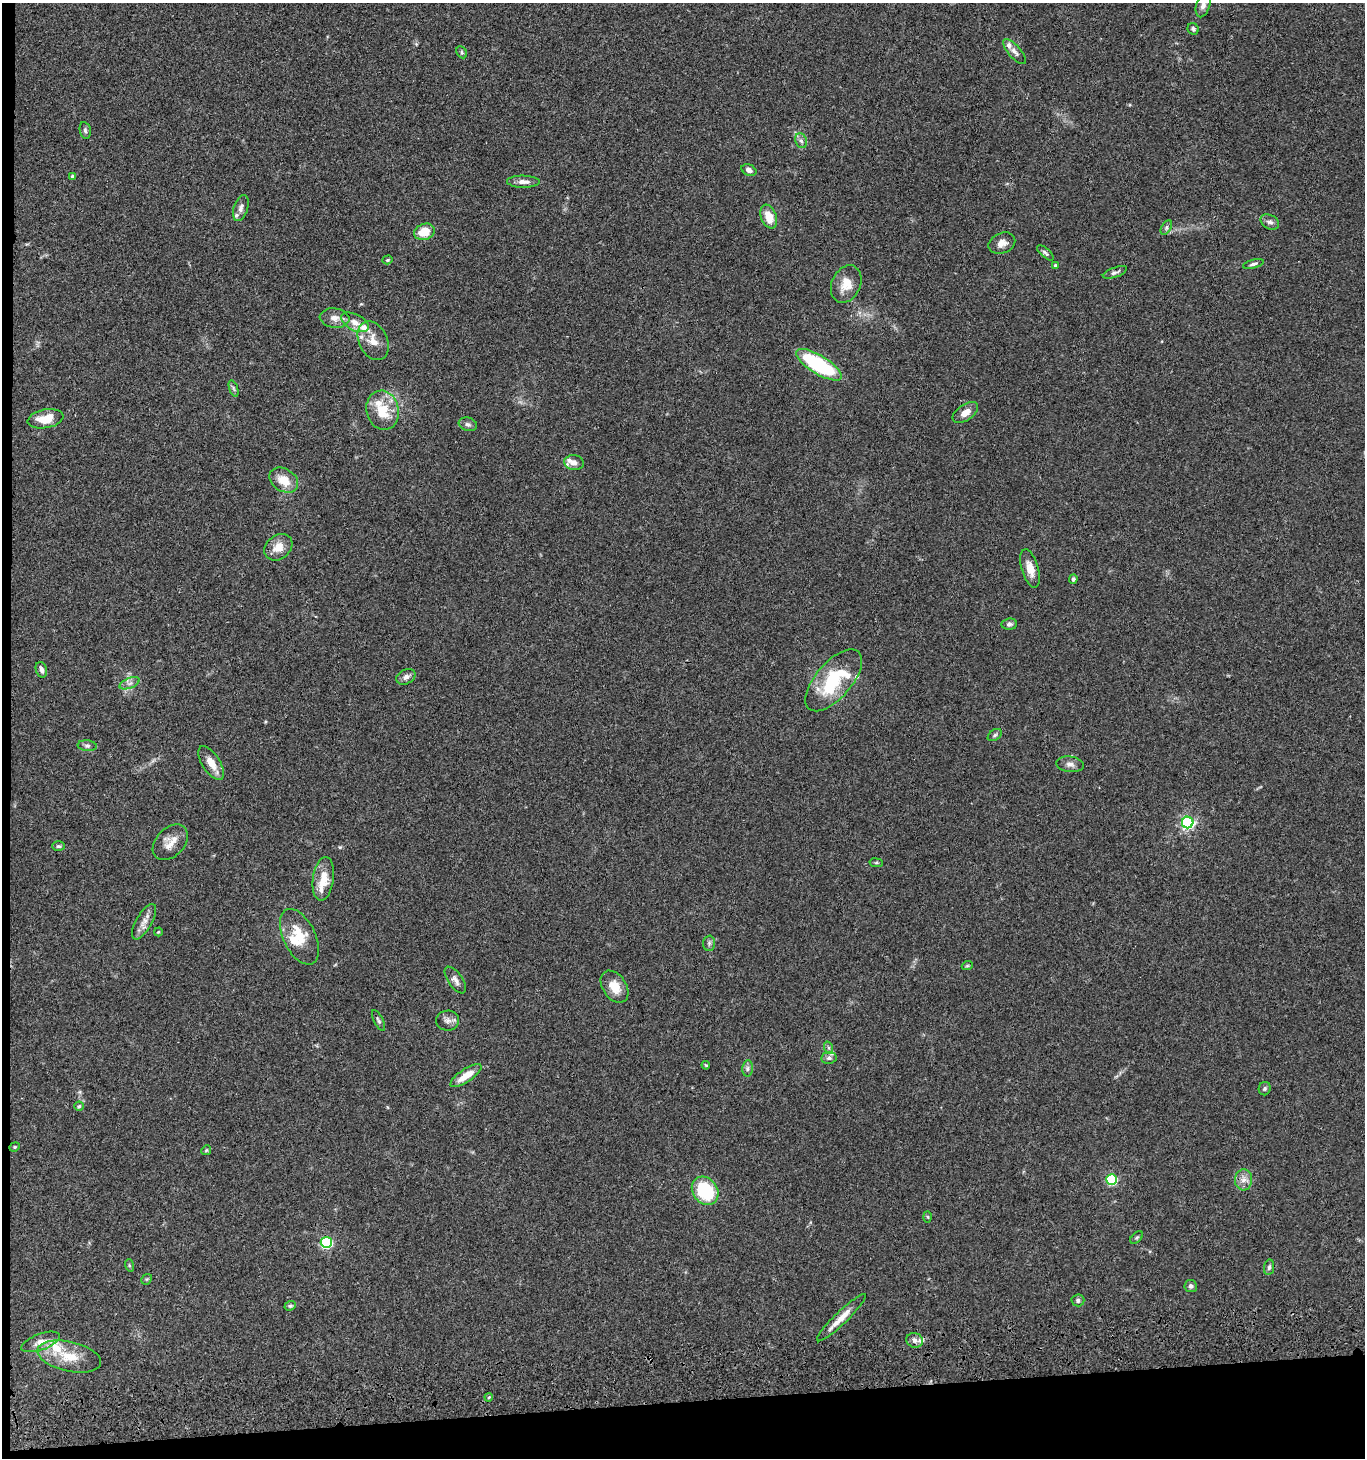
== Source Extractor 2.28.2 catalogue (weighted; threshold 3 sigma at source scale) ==
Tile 7 of 3 x 3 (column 1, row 3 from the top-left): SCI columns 198-1560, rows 117-1572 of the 4423 x 4599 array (HDU 1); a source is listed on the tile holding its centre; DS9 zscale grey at full resolution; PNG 1367 x 1460 px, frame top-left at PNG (2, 3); each listed source drawn as its Kron ellipse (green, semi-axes under 4 px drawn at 4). Shown black and unused: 5% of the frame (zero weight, under 3 of 4 exposures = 6% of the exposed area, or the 3 px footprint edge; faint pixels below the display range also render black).
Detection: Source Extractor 2.28.2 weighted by HDU 2 'WHT'; one run over the whole footprint, this tile lists its part. Background 0.0849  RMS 0.0062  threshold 0.0277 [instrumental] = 3 sigma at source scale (4.5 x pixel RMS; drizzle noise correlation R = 1.50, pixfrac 1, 0.05/0.05 arcsec/px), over >= 5 px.
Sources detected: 96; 1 inside a brighter object's white glare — neither listed nor drawn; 11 inside a brighter listed object's ellipse — not listed separately; the other 84 listed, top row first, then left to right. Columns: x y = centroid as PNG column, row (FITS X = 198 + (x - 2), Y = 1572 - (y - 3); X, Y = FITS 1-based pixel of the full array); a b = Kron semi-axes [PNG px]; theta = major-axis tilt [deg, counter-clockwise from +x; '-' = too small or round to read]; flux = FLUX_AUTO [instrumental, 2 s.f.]
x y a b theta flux
1203 5 12 7 73 3.5
1193 29 6 5 - 1.2
1014 51 15 6 -49 2.9
462 52 6 5 - 0.99
85 130 8 5 -79 1.4
801 141 7 5 -67 1.8
749 170 8 5 -25 2.5
72 176 4 4 - 1.1
523 182 16 6 0 3.7
241 208 13 7 71 2.7
769 217 12 7 -69 8.6
1270 222 10 7 -28 2.3
1166 228 8 4 60 1.3
424 232 10 8 19 12
1002 243 14 10 24 4.6
1045 253 10 4 -41 1.4
388 260 5 4 - 0.74
1253 264 11 4 15 1.5
1055 265 4 4 - 0.74
1115 272 13 5 20 1.8
846 284 19 14 65 9.9
335 318 15 9 -7 4.8
355 322 15 8 -26 5.2
373 341 20 14 -64 8.2
819 365 26 9 -31 58
233 388 8 3 -71 1.1
383 410 20 16 -76 17
965 413 14 8 35 5.2
46 419 18 9 11 12
468 424 9 6 -18 1.8
574 463 10 7 -9 3.6
284 480 15 11 -34 9.9
278 547 15 12 38 8
1030 568 20 8 -73 6.9
1073 579 5 4 - 1.8
1009 624 8 5 5 1.7
41 670 8 5 -72 2
406 677 10 7 26 3
834 680 38 18 49 41
130 683 10 5 21 2.5
995 735 8 5 37 1.2
87 746 9 5 -5 1.8
211 763 19 9 -58 7.4
1070 764 14 8 -8 3.1
1188 822 6 5 - 120
170 842 21 14 46 7.8
58 846 6 4 -2 1
876 863 7 3 -7 0.73
323 879 22 10 82 11
144 922 20 8 60 4.9
158 932 4 4 - 0.63
299 937 30 16 -64 17
709 943 7 6 - 1.5
967 966 5 3 - 0.65
455 980 15 7 -56 3.1
615 987 18 11 -55 9.1
378 1021 11 4 -64 1.5
448 1021 11 10 - 3.2
829 1048 6 4 -71 1.1
829 1058 8 6 8 1.8
706 1065 4 3 - 0.62
748 1068 8 5 84 1.7
466 1076 18 6 33 9.4
1265 1089 7 6 - 1.2
79 1106 4 4 - 0.91
15 1147 5 4 - 0.78
206 1150 5 4 - 0.71
1111 1180 5 5 - 56
1243 1180 10 8 87 4.2
705 1191 15 12 -52 40
928 1217 5 3 - 0.62
1137 1237 7 4 44 0.98
326 1242 5 5 - 72
129 1265 6 4 -72 0.78
1269 1267 8 5 81 1.6
147 1279 6 4 42 0.81
1191 1286 6 6 - 1.5
1078 1300 6 6 - 1.6
290 1306 6 4 21 1.1
841 1318 33 6 44 7.9
915 1340 8 7 - 2.4
41 1342 20 8 20 5.9
69 1356 32 15 -13 16
489 1397 4 3 - 0.56
Isophote crosses this tile's border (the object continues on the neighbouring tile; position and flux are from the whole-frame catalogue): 1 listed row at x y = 1203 5